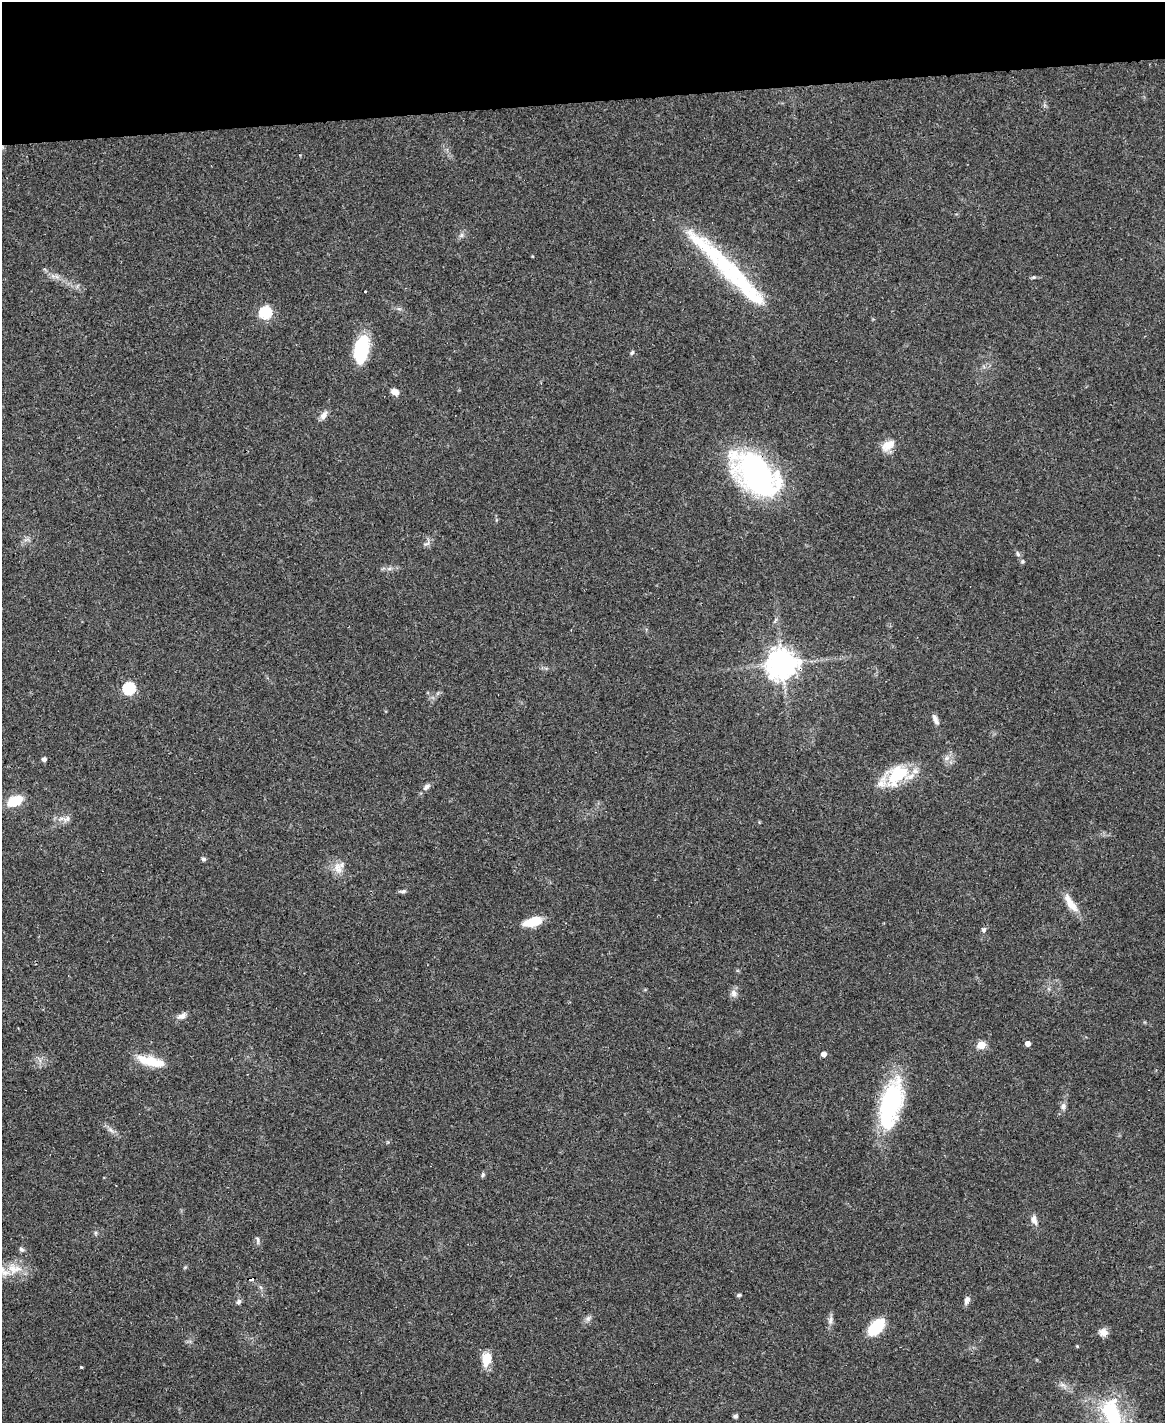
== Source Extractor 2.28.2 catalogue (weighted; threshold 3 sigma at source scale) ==
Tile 3 of 4 x 3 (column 3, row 1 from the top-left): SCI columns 2328-3490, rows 3082-4502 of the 4656 x 4633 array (HDU 1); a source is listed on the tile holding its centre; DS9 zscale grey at full resolution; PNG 1167 x 1425 px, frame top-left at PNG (2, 2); no overlay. Shown black and unused: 7% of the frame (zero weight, under 3 of 4 exposures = <1% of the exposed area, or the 3 px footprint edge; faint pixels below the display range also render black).
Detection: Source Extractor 2.28.2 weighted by HDU 2 'WHT'; one run over the whole footprint, this tile lists its part. Background 0.0738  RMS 0.005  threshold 0.0223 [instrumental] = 3 sigma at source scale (4.5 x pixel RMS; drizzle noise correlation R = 1.50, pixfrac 1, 0.05/0.05 arcsec/px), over >= 5 px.
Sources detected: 65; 2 inside a brighter object's white glare — not listed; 7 inside a brighter listed object's ellipse — not listed separately; the other 56 listed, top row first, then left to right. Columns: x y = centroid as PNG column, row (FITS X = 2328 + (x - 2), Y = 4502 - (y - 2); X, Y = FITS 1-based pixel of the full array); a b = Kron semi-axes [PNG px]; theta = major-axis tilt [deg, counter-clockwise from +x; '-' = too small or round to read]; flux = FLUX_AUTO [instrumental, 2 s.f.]
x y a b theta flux
461 235 7 4 89 1
736 274 80 18 -44 40
1033 277 6 4 19 0.72
365 291 3 3 - 1.3
265 313 6 5 - 57
362 349 30 14 80 26
632 353 6 4 49 0.83
395 392 9 6 -23 3.1
324 415 12 7 52 2.6
888 445 20 11 35 5.9
756 474 57 33 -33 99
426 544 10 5 13 1.5
1018 554 8 5 -61 1.1
1022 561 5 5 - 0.81
775 620 7 4 71 0.84
782 664 10 10 - 590
129 688 6 6 - 58
935 719 15 5 -64 2.2
946 758 7 6 - 1.6
44 759 4 4 - 1.8
897 775 26 17 39 25
426 787 12 6 40 2
15 801 12 7 25 16
67 819 11 8 28 2.4
203 859 6 5 - 0.98
338 868 16 11 -76 5
403 891 11 4 3 1.1
1070 903 29 9 -56 7
533 922 17 8 15 13
984 930 5 5 - 1.2
734 993 9 8 - 2.4
182 1016 13 7 26 2.4
1028 1043 4 4 - 3.4
981 1045 5 5 - 18
824 1054 4 4 - 3.2
144 1060 20 11 -31 7.7
891 1103 46 19 76 70
1063 1106 8 7 - 1.9
483 1175 7 5 69 0.84
1034 1220 13 7 -72 2.7
257 1240 12 4 -81 1.2
21 1249 7 6 - 1.1
13 1269 18 11 -63 6.8
251 1279 5 3 - 6.1
739 1295 6 4 15 0.75
967 1300 11 6 67 1.9
239 1302 7 6 - 1.3
588 1318 8 6 44 1.4
830 1320 12 6 75 2
876 1327 15 8 46 27
1103 1332 10 8 -15 3.4
1077 1346 3 3 - 0.52
486 1359 18 11 80 6.9
81 1367 3 3 - 0.49
1112 1413 32 18 -69 34
735 1416 5 5 - 1.1
Overlapping masked pixels (flux is a lower limit): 3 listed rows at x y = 756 474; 782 664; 251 1279
Isophote crosses this tile's border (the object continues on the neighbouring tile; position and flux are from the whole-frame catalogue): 1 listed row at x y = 1112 1413